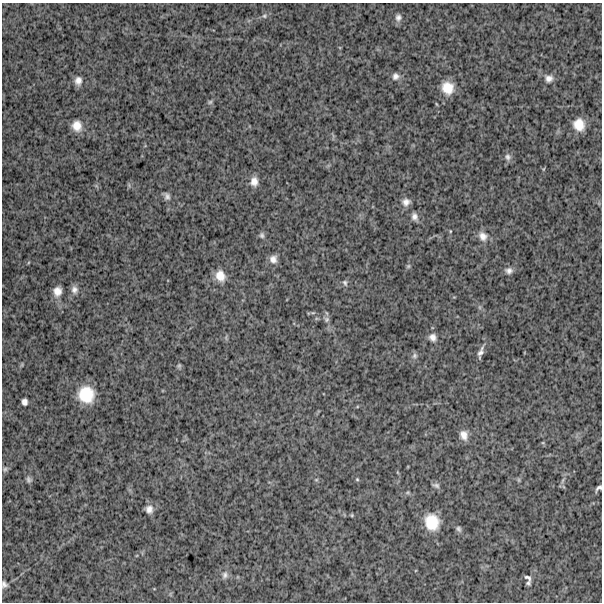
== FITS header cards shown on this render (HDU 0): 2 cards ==
NAXIS1  =                  600
NAXIS2  =                  600

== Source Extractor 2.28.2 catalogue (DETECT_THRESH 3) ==
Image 600 x 600 px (HDU 0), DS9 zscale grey, 1 PNG px = 1 image px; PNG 604 x 604 px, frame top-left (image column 1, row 600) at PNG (2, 3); no overlay
Background 1370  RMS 240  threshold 722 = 3 sigma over >= 5 px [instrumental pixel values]
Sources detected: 50; all 50 listed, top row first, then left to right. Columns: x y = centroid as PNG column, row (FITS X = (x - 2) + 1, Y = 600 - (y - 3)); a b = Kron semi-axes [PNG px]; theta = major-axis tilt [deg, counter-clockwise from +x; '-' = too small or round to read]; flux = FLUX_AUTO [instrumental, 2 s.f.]
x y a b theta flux
264 16 7 6 - 39000
398 18 9 8 - 69000
395 76 10 9 - 82000
549 78 11 10 - 100000
78 81 10 8 80 100000
448 88 13 12 - 280000
210 102 6 6 - 30000
579 125 13 11 -68 260000
77 126 11 10 - 180000
508 157 10 9 - 69000
254 181 11 9 89 130000
167 196 10 7 -68 61000
406 202 10 10 - 100000
414 217 11 8 -73 77000
450 231 4 3 - 13000
262 235 8 6 -74 42000
483 236 13 11 -51 140000
273 259 10 9 - 100000
408 266 6 5 - 26000
509 271 10 8 -3 74000
220 276 13 11 -71 200000
345 283 8 6 -72 43000
74 290 11 9 -83 86000
57 291 11 10 - 140000
313 313 6 4 1 21000
327 319 7 7 - 41000
433 337 10 9 - 91000
481 352 19 6 70 95000
414 356 8 7 - 50000
179 366 6 5 - 27000
86 394 17 16 - 520000
24 402 6 5 - 65000
464 435 12 9 -74 130000
543 443 5 3 - 13000
5 469 7 6 - 37000
357 479 5 4 - 19000
29 480 8 7 - 46000
316 480 6 3 18 18000
519 480 7 4 -89 24000
563 480 9 4 71 41000
436 485 10 6 -17 44000
599 488 7 4 40 44000
149 509 10 8 -75 100000
352 515 4 4 - 18000
432 522 17 14 -74 420000
459 529 8 6 -59 43000
225 575 11 8 77 68000
528 578 8 4 -33 40000
528 583 4 4 - 31000
4 584 8 7 - 54000
At the frame edge (FLAGS 8, measured only in part): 2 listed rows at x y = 599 488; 4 584